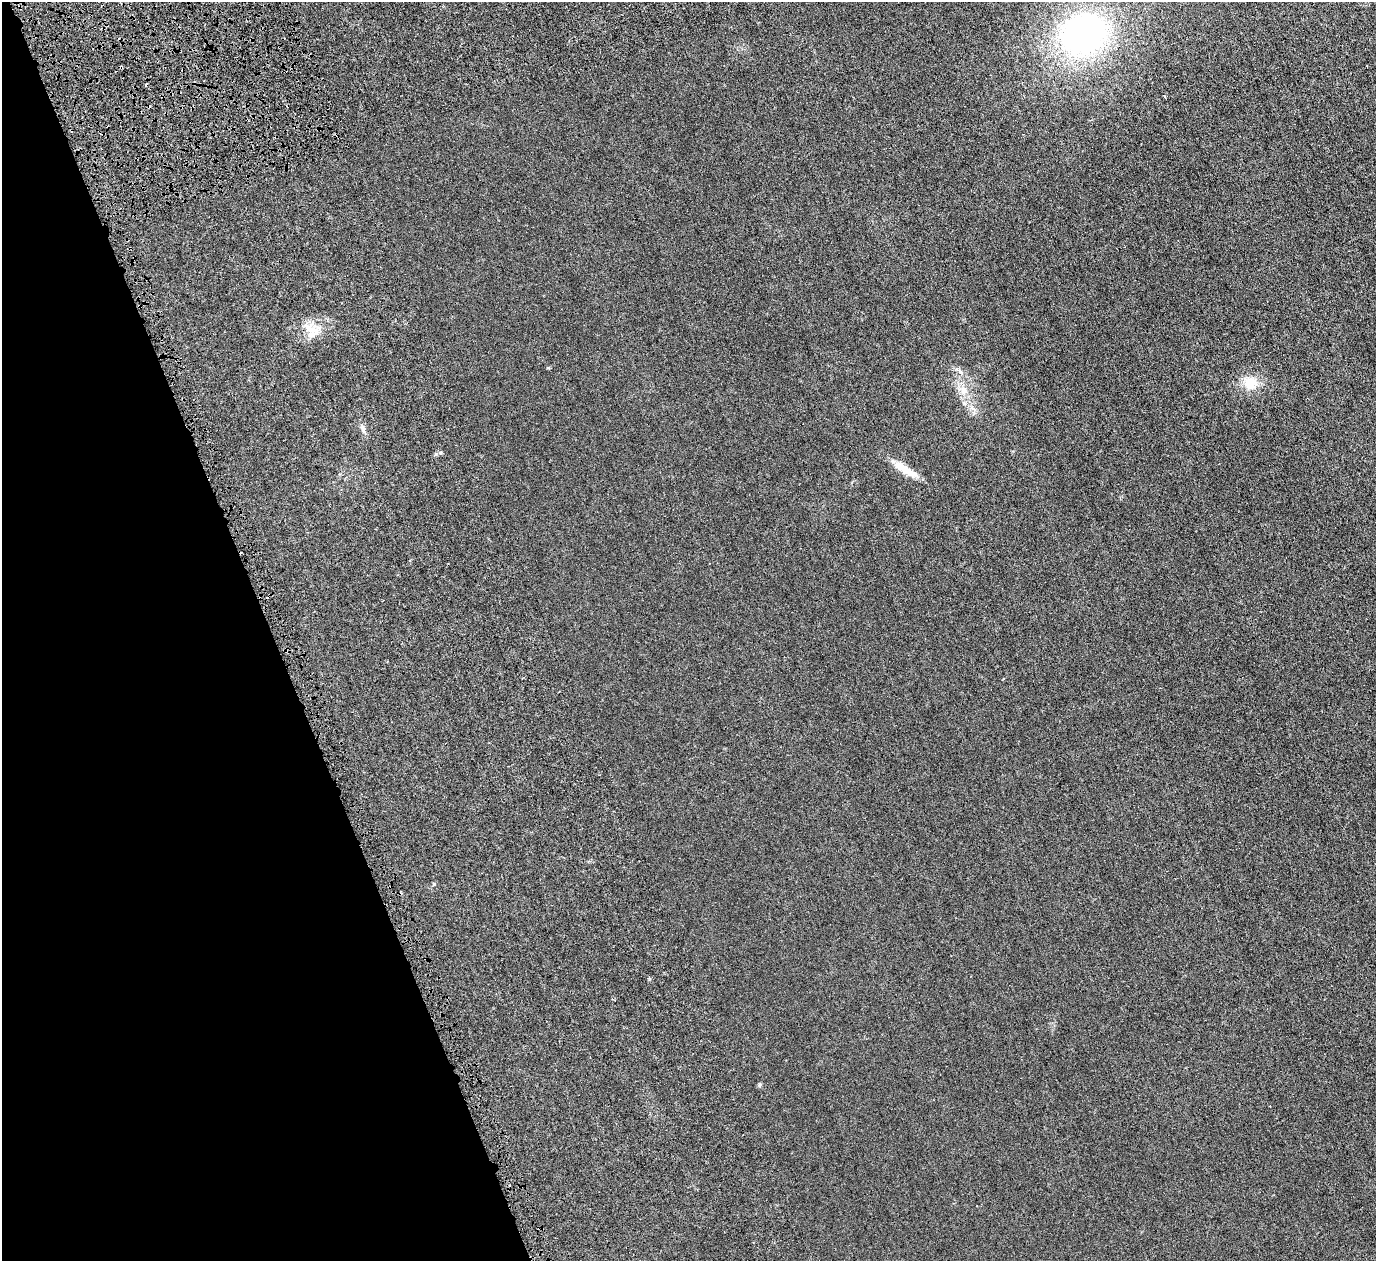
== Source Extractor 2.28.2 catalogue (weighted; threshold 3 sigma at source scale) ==
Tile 5 of 4 x 4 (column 1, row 2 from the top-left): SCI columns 320-1693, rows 2998-4256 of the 6128 x 6110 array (HDU 1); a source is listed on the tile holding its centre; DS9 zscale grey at full resolution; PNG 1378 x 1263 px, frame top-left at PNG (2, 2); no overlay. Shown black and unused: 20% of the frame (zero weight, under 4 of 8 exposures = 20% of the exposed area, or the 3 px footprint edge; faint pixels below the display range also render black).
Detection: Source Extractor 2.28.2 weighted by HDU 2 'WHT'; one run over the whole footprint, this tile lists its part. Background 0.00281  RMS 0.0015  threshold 0.00606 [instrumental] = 3 sigma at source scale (4.09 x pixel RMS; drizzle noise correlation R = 1.36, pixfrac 0.8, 0.05/0.05 arcsec/px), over >= 5 px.
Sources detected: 13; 3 cosmic-ray / hot-pixel residue — not listed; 1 inside a brighter listed object's ellipse — not listed separately; the other 9 listed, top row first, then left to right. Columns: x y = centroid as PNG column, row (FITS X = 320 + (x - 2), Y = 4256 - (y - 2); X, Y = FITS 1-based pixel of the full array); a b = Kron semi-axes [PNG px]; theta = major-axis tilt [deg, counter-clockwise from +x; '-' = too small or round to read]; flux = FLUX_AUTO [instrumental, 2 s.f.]
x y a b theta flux
1084 34 43 36 22 40
312 334 19 12 35 1.9
548 368 6 3 -18 0.11
961 372 9 5 -36 0.4
1250 383 19 17 -6 2.5
964 390 12 11 - 1.3
363 429 10 5 -78 0.42
904 469 34 10 -30 2.3
759 1085 6 4 71 0.17